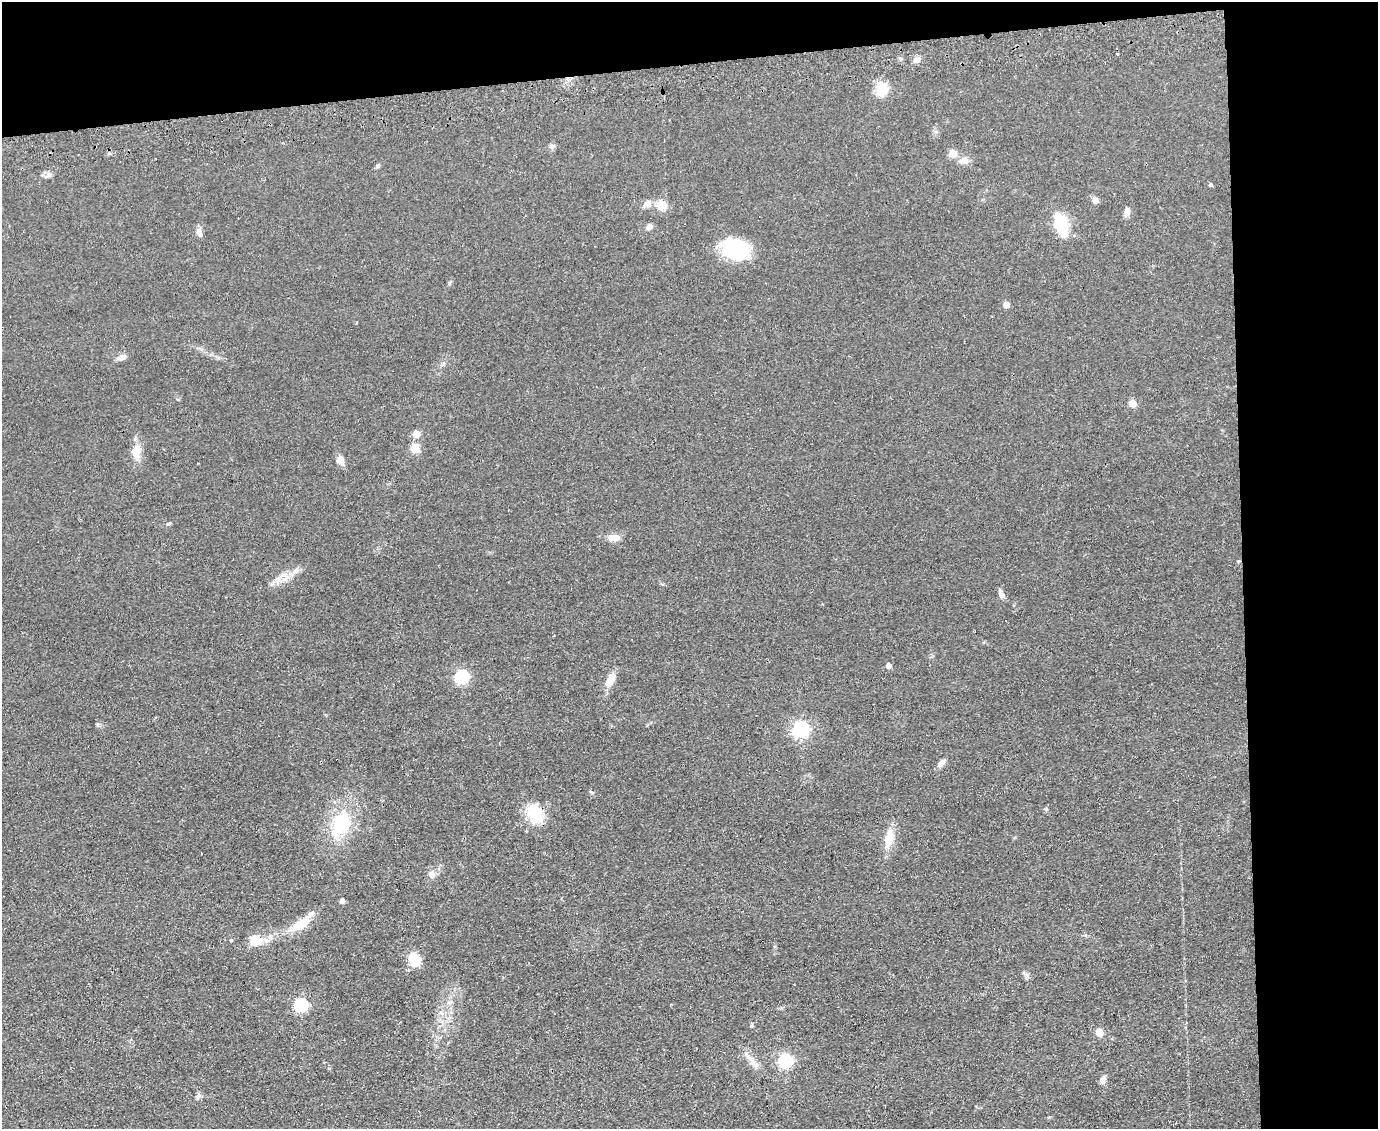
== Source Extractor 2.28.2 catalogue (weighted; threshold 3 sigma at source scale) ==
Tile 3 of 3 x 4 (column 3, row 1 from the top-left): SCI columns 3176-4551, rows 3424-4550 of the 4674 x 6921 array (HDU 1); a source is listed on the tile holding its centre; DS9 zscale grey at full resolution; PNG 1380 x 1131 px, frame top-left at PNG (2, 2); no overlay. Shown black and unused: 15% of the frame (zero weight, under 2 of 3 exposures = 3% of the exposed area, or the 3 px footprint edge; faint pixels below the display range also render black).
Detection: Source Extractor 2.28.2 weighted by HDU 2 'WHT'; one run over the whole footprint, this tile lists its part. Background 0.0634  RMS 0.0089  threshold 0.0401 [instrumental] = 3 sigma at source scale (4.5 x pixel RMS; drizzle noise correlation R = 1.50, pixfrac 1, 0.05/0.05 arcsec/px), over >= 5 px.
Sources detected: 49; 1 inside a brighter object's white glare — not listed; the other 48 listed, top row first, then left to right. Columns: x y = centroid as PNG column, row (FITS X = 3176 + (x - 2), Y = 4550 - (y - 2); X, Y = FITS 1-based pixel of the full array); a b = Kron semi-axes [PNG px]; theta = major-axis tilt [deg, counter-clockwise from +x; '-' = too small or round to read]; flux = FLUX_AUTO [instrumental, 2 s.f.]
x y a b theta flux
1117 54 3 3 - 1.5
917 59 11 6 21 3.2
882 89 17 14 67 14
552 146 7 6 - 2
952 153 5 5 - 20
964 160 13 8 18 5.2
48 175 11 4 25 2.3
1210 185 4 4 - 1.3
1095 200 8 7 - 3.1
647 203 11 8 34 5.2
661 205 5 5 - 39
1127 212 11 6 73 3.9
1061 224 26 13 -73 29
649 227 6 5 - 4.6
199 233 11 6 -74 4
735 249 31 21 -17 52
1006 305 5 4 - 8.5
356 323 3 3 - 1.5
122 357 12 6 10 4.2
1132 403 5 5 - 18
416 434 5 5 - 15
414 448 5 5 - 30
136 451 18 12 77 9.6
341 460 13 8 -62 5.2
613 537 17 7 1 6.7
295 571 10 6 26 3.7
1001 594 12 6 -69 3.7
888 666 5 5 - 4.9
461 677 6 6 - 130
611 677 16 9 58 9.2
801 729 6 6 - 240
941 763 12 6 51 3.8
535 813 22 16 -58 26
341 823 29 18 65 45
889 839 23 11 80 13
432 875 9 8 - 4.4
342 901 5 4 - 4
300 924 30 11 33 17
256 940 17 14 -9 14
415 959 14 11 -57 18
408 970 4 4 - 1.2
300 1005 6 6 - 120
751 1026 6 3 71 0.97
1099 1033 5 5 - 18
785 1061 6 6 - 150
753 1063 16 5 -45 5.4
1103 1079 12 5 64 3.2
198 1096 8 5 65 2.1
Unlisted compact peaks at least as high as the median listed source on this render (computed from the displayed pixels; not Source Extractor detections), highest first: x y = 377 166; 168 524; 1046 809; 449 283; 97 725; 592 793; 1027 975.